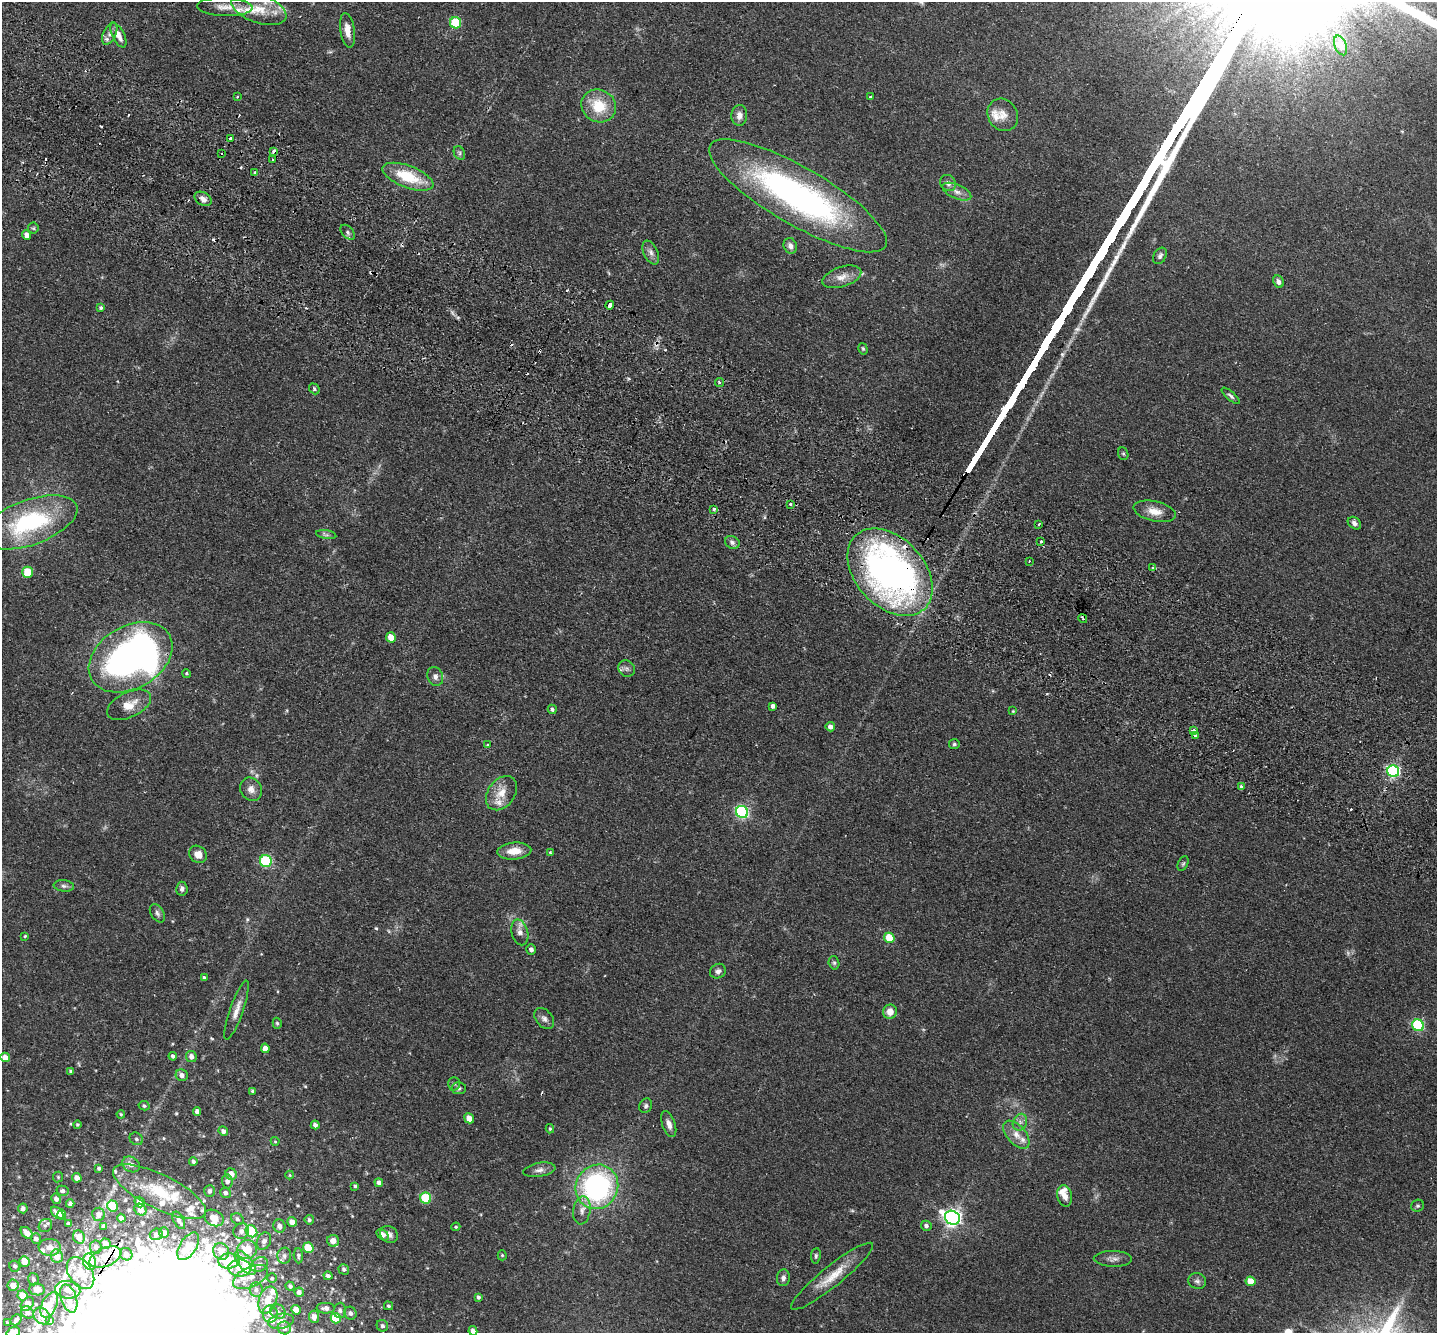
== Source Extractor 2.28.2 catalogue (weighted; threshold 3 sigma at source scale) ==
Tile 11 of 4 x 4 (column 3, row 3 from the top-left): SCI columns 2902-4336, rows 1666-2996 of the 5803 x 5857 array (HDU 1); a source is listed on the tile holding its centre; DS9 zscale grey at full resolution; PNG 1439 x 1335 px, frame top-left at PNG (2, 2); each listed source drawn as its Kron ellipse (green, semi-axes under 4 px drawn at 4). Shown black and unused: <1% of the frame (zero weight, under 2 of 3 exposures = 3% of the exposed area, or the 3 px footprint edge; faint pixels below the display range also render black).
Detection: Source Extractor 2.28.2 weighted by HDU 2 'WHT'; one run over the whole footprint, this tile lists its part. Background 0.0804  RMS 0.0057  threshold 0.0255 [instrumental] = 3 sigma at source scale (4.5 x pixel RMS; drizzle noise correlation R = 1.50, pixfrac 1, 0.05/0.05 arcsec/px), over >= 5 px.
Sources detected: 275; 4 too faint to see at this stretch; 1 inside a brighter object's white glare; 15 cosmic-ray / hot-pixel residue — neither listed nor drawn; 25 inside a brighter listed object's ellipse — not listed separately; the other 230 listed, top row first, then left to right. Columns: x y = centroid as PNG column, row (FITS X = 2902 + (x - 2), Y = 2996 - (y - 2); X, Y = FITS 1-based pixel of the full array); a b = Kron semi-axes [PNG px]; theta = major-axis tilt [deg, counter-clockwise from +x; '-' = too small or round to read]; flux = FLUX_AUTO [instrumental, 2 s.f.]
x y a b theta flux
225 7 28 9 -2 6.2
259 9 29 14 -19 14
456 23 6 5 - 30
347 30 17 7 -81 5.2
110 33 12 6 65 2.6
118 35 13 6 -64 4.8
1341 45 10 6 -69 1.9
238 96 3 3 - 0.75
870 97 3 3 - 0.63
599 106 18 16 -29 17
739 115 10 8 87 3.6
1003 115 17 14 -57 6.5
231 138 3 3 - 11
274 151 4 3 - 9.9
222 153 3 2 - 0.84
459 153 7 5 -63 1.2
273 159 3 3 - 0.81
255 172 3 3 - 1.1
408 177 27 11 -21 22
948 183 8 7 - 2.5
957 192 15 7 -23 3.5
798 196 101 28 -30 180
203 199 9 6 -30 2.8
33 228 5 5 - 0.87
348 232 9 5 -47 1.4
27 235 5 4 - 2.9
790 246 8 6 -65 2.3
651 253 12 7 -65 2.6
1160 256 9 6 59 1.6
842 277 20 10 18 5.3
1278 282 6 5 - 1.8
610 305 4 3 - 11
101 308 3 3 - 0.98
863 349 6 4 -74 0.8
719 382 4 4 - 1.1
314 389 6 4 -49 1.2
1231 396 11 4 -42 1.4
1123 454 6 5 - 0.76
791 505 3 3 - 1.2
714 509 3 3 - 2.1
1155 511 21 10 -13 7.2
30 522 50 22 20 65
1354 523 7 5 -38 1.8
1039 524 4 2 - 0.47
326 535 10 4 -9 1.2
1041 541 3 2 - 0.74
732 542 7 6 - 1.7
1029 561 3 3 - 0.5
1153 568 4 3 - 0.8
28 572 5 5 - 18
890 572 50 34 -47 270
1083 618 5 2 - 1.3
391 637 5 5 - 8.5
131 657 45 31 30 270
627 669 9 7 -45 1.9
186 673 4 4 - 0.75
435 676 10 7 -68 2.7
129 705 24 12 25 8.4
773 706 4 4 - 1.8
552 709 5 4 - 1.1
1013 711 3 3 - 0.39
830 727 4 4 - 2.8
1193 731 4 3 - 5.4
1195 736 3 3 - 3.4
954 744 5 5 - 1.1
488 745 3 3 - 0.97
1393 771 6 5 - 98
1241 787 4 3 - 2
251 789 12 10 -57 3.8
501 793 19 13 52 8.5
742 812 6 6 - 92
514 851 17 8 4 7.6
550 852 4 3 - 0.56
198 854 9 8 - 4.8
266 861 6 6 - 46
1183 864 7 5 62 0.95
64 886 10 5 -6 1.7
182 889 7 5 -85 1.8
157 913 10 6 -59 1.7
520 932 13 8 -75 3.1
25 936 4 3 - 0.62
889 938 5 5 - 16
531 949 5 4 - 2
834 963 7 5 -73 1.1
718 971 8 7 - 2.1
204 978 4 4 - 1.1
237 1010 31 6 71 5.4
890 1012 7 7 - 4.8
544 1019 12 8 -50 2.5
277 1023 5 4 - 0.88
1418 1025 6 5 - 56
265 1048 4 4 - 2.7
173 1056 4 4 - 1.3
5 1057 5 4 - 4.7
191 1057 5 5 - 2.8
71 1071 4 4 - 0.87
182 1075 6 5 - 2.6
454 1084 7 6 - 1.1
459 1088 7 6 - 1.2
253 1091 4 3 - 1.2
144 1106 5 4 - 1.1
646 1106 7 6 - 1.3
197 1111 4 4 - 1.9
121 1114 4 3 - 0.64
469 1118 5 4 - 6.2
1020 1122 9 7 64 2.3
669 1124 13 6 -71 3.3
77 1125 4 4 - 0.78
315 1125 4 4 - 2.1
550 1129 4 3 - 0.68
223 1131 5 4 - 1.9
1016 1135 17 9 -49 5.4
136 1139 7 6 - 1.3
275 1141 4 4 - 0.53
193 1161 4 4 - 1.1
131 1164 9 7 -33 3.5
99 1168 4 3 - 0.92
539 1170 16 7 10 3
231 1174 6 5 - 4.9
290 1175 4 4 - 0.53
58 1177 5 5 - 0.73
77 1178 5 4 - 3.4
227 1181 7 5 -84 2.3
379 1183 4 4 - 2.1
355 1186 4 4 - 0.82
597 1187 22 21 - 110
62 1191 6 5 - 1.3
210 1191 6 5 - 1.5
160 1192 51 17 -26 29
226 1193 5 5 - 1.7
1065 1196 11 7 -79 4.4
426 1198 5 5 - 30
56 1199 5 4 - 1.9
140 1202 5 5 - 6.3
70 1204 4 4 - 2.1
112 1206 5 5 - 18
1417 1206 6 5 - 1
23 1208 5 4 - 2.1
140 1210 6 5 - 4.4
582 1210 14 8 80 3.9
57 1213 7 4 -43 2.9
99 1214 6 6 - 2.2
62 1215 5 4 - 4.2
121 1218 4 4 - 1.8
214 1218 10 7 -29 6.1
952 1218 8 6 -33 250
237 1219 6 5 - 1.1
179 1220 9 5 -62 2.3
309 1220 4 4 - 1.1
292 1222 5 4 - 4
69 1224 4 3 - 1.4
45 1226 7 6 - 1.5
279 1226 7 6 - 2.8
926 1226 5 5 - 1.6
104 1227 4 3 - 1.7
456 1227 4 3 - 0.65
241 1231 8 7 - 2.5
251 1231 6 5 - 23
27 1233 7 4 -46 5.1
164 1233 5 5 - 2.1
156 1234 6 5 - 1.4
389 1234 9 8 - 2.6
383 1235 7 4 -42 2.8
79 1237 7 5 -67 5.6
36 1239 5 5 - 2
264 1241 9 6 63 2.1
333 1241 6 5 - 4.4
105 1244 5 5 - 5.1
188 1246 15 8 57 9.8
50 1247 11 8 -3 3.8
96 1247 6 6 - 1.7
308 1248 5 5 - 17
247 1250 10 9 - 13
221 1251 8 7 - 6.1
126 1254 6 6 - 2.6
502 1255 5 4 - 0.75
57 1256 7 6 - 7.5
284 1256 8 7 - 1.9
298 1256 7 4 -87 1.2
816 1256 8 5 83 1
105 1257 17 9 23 16
1113 1259 19 8 -1 3.1
24 1261 5 5 - 7
229 1261 11 7 5 21
89 1262 8 6 -73 34
245 1263 14 6 -51 14
259 1265 9 7 33 2.4
15 1266 6 5 - 1.3
240 1268 11 8 1 5.4
344 1269 5 5 - 1.3
81 1273 17 11 -56 13
328 1276 5 4 - 1.6
832 1276 52 10 39 13
250 1277 19 10 26 6.7
272 1278 5 4 - 0.77
783 1278 8 6 83 2
33 1279 6 5 - 1.4
1197 1281 9 8 - 1.8
1250 1281 5 4 - 7.4
13 1285 5 5 - 5.3
290 1286 5 4 - 1.2
37 1289 7 6 - 4.1
68 1290 12 9 -7 6.2
256 1290 7 6 - 1.8
299 1292 4 4 - 2.1
22 1295 5 5 - 6.8
478 1297 4 3 - 1.2
69 1298 15 7 -72 4.3
268 1300 14 9 70 7.6
27 1304 8 5 49 6.2
49 1305 13 7 65 6.3
388 1306 4 4 - 0.9
326 1308 9 5 -2 2.6
296 1310 5 4 - 5.3
340 1310 7 6 - 1.4
27 1312 7 5 -44 1.9
278 1312 8 7 - 2
350 1313 6 6 - 1.9
270 1314 8 7 - 2.6
42 1316 9 7 -46 4.5
314 1317 6 5 - 2.9
336 1318 5 5 - 23
16 1320 6 5 - 1.6
50 1321 4 3 - 1.2
281 1321 13 7 11 3.3
7 1323 3 3 - 0.79
382 1326 6 5 - 1.4
284 1328 7 6 - 2.7
473 1331 5 4 - 2.4
13 1332 7 5 19 7.9
Overlapping masked pixels (flux is a lower limit): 4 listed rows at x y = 274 151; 890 572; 105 1257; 81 1273
Isophote crosses this tile's border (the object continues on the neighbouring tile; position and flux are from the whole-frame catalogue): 2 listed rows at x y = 473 1331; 13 1332
Unlisted compact peaks at least as high as the median listed source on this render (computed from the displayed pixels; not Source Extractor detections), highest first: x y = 376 928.